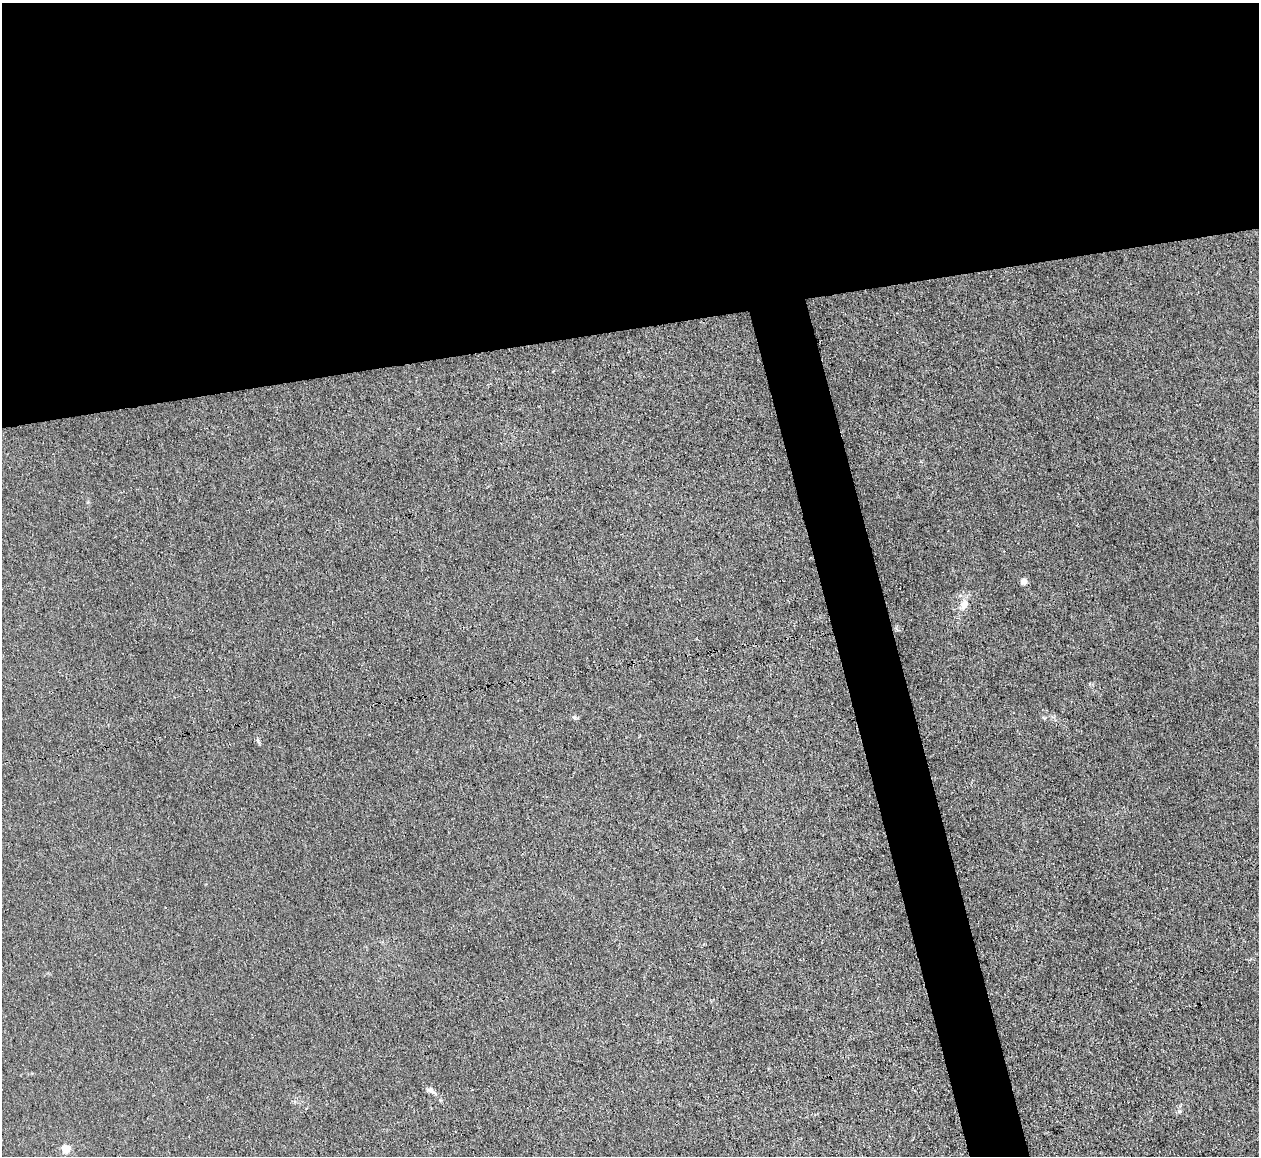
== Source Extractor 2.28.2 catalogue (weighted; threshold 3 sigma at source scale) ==
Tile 2 of 4 x 4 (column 2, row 1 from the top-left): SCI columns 1259-2515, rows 3598-4751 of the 5030 x 5006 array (HDU 1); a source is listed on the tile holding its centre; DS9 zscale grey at full resolution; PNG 1261 x 1158 px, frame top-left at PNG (2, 3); no overlay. Shown black and unused: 32% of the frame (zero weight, under 3 of 4 exposures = <1% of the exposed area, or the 3 px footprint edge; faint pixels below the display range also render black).
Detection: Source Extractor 2.28.2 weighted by HDU 2 'WHT'; one run over the whole footprint, this tile lists its part. Background 0.0222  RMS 0.0058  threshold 0.0259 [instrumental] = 3 sigma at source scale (4.5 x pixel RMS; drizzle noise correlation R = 1.50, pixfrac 1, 0.05/0.05 arcsec/px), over >= 5 px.
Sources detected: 6; all 6 listed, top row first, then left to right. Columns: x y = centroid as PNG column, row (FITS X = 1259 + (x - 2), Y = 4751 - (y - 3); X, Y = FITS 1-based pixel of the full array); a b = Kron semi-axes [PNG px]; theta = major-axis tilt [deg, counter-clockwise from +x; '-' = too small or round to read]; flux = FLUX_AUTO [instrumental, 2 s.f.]
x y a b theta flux
1024 581 7 6 - 2.5
964 604 11 8 60 5.1
574 717 7 4 -2 0.98
258 740 6 4 -89 0.93
430 1090 10 6 -37 2.2
66 1148 5 5 - 22